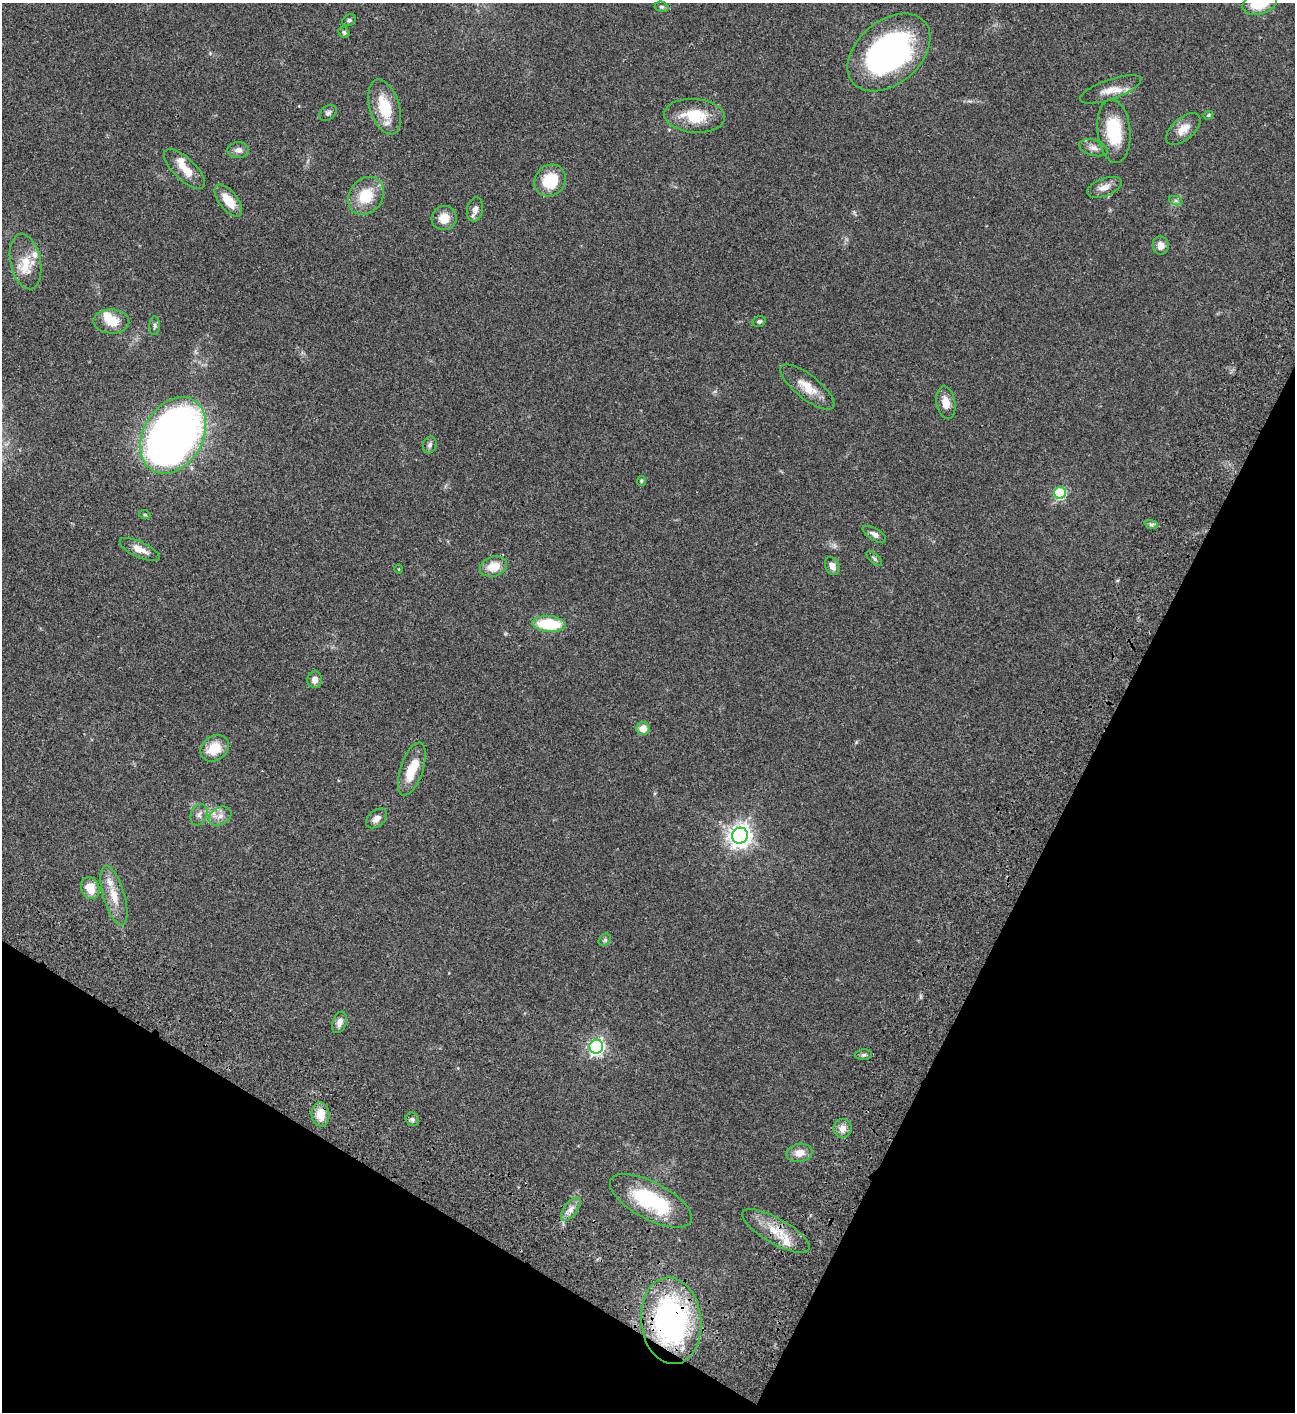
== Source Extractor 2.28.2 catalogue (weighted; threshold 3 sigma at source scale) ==
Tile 15 of 4 x 4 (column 3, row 4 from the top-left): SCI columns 3089-4381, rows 203-1612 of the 6049 x 6047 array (HDU 1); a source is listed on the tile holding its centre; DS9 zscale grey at full resolution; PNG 1297 x 1414 px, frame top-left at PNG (2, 3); each listed source drawn as its Kron ellipse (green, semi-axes under 4 px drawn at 4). Shown black and unused: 26% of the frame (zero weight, under 3 of 4 exposures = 13% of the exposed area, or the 3 px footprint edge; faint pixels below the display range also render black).
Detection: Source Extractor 2.28.2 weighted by HDU 2 'WHT'; one run over the whole footprint, this tile lists its part. Background 0.0655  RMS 0.0059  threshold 0.0266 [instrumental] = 3 sigma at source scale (4.5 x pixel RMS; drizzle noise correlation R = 1.50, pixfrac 1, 0.05/0.05 arcsec/px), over >= 5 px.
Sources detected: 74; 2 inside a brighter object's white glare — neither listed nor drawn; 8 inside a brighter listed object's ellipse — not listed separately; the other 64 listed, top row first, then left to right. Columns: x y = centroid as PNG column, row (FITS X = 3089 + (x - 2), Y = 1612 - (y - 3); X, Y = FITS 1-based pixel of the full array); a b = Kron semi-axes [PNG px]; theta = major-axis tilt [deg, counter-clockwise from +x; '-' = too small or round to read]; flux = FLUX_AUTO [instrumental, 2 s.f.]
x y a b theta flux
1260 3 18 10 15 18
662 7 7 5 -15 1.1
349 20 7 5 28 1.1
344 32 6 5 - 0.99
889 52 47 31 41 140
1111 89 32 10 19 7.3
385 107 28 14 -72 19
328 113 9 6 39 1.6
1208 115 5 4 - 0.65
695 116 30 17 -5 18
1183 129 20 11 41 6.6
1114 131 31 16 -84 27
1093 148 15 8 -15 3.3
238 150 11 8 2 2.6
185 169 26 11 -44 8.8
550 180 17 15 46 19
1104 187 18 9 21 4.7
366 196 20 16 55 17
228 200 19 9 -52 10
1176 201 7 4 -18 1.2
475 210 12 8 78 3.5
444 218 12 12 - 7.7
1161 246 9 8 - 3.6
26 262 28 15 -78 12
111 321 18 12 -2 9.7
759 321 7 5 15 1
155 326 9 5 87 1.1
807 387 33 12 -38 9.8
946 403 16 9 -80 6.2
173 435 41 29 60 420
430 445 8 6 72 1.6
641 481 5 4 - 0.62
1060 493 6 6 - 46
145 515 5 3 - 0.53
1151 524 7 4 -19 1
874 534 13 6 -31 2.4
140 549 22 7 -25 5.7
874 559 10 4 -44 1.2
493 566 14 10 17 9.5
832 566 9 7 -67 3.9
399 569 4 3 - 0.42
549 624 16 8 -3 27
315 680 8 7 - 3.6
643 729 6 6 - 5.7
215 748 15 12 38 11
412 769 28 11 71 14
199 815 11 8 68 2.4
220 816 12 8 28 3.8
376 818 12 8 41 3.7
740 836 8 7 - 450
90 888 11 9 -70 9.8
114 896 31 10 -73 10
605 940 7 5 45 1.3
339 1022 11 6 70 3
596 1047 7 6 - 160
863 1055 8 5 6 1.2
320 1114 12 9 -83 8.4
412 1119 7 6 - 1.4
842 1128 9 9 - 4.2
799 1153 13 9 10 5.3
651 1201 45 18 -28 48
571 1209 13 6 52 3.5
776 1231 38 12 -30 14
671 1321 43 30 -84 130
Overlapping masked pixels (flux is a lower limit): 3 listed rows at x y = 320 1114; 776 1231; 671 1321
Isophote crosses this tile's border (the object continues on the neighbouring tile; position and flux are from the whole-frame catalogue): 1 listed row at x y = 1260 3